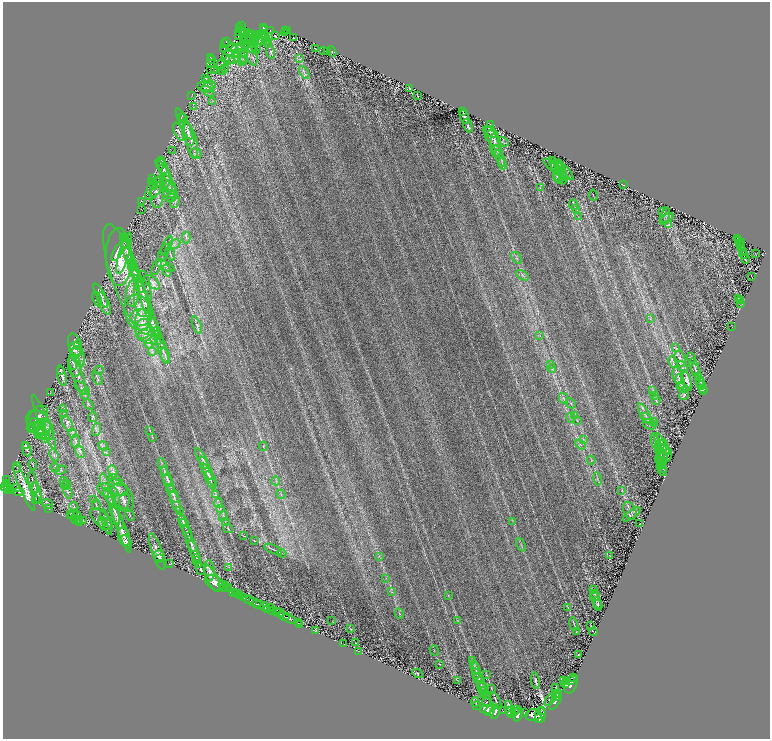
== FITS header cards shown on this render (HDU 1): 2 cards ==
NAXIS1  =                 1535
NAXIS2  =                 1473

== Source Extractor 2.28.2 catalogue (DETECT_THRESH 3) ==
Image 1535 x 1473 px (HDU 1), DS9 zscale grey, zoomed out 1/2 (1 PNG px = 2 x 2 image px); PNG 772 x 741 px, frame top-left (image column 2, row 1473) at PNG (3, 2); each listed source drawn as its Kron ellipse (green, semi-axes under 4 px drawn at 4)
Background 0.434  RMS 0.015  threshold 0.0453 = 3 sigma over >= 5 px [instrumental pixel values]
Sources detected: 510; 44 cannot appear on this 1/2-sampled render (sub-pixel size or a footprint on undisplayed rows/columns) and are neither listed nor drawn; the other 466 listed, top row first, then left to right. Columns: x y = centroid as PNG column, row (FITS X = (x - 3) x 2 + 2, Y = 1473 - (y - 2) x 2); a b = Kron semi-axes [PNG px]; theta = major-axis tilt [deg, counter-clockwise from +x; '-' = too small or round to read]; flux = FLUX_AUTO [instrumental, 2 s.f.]
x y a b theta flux
242 26 3 3 - 140
240 27 2 1 - 10
264 28 4 2 - 58
264 29 2 1 - 7.4
286 30 2 2 - 46
243 31 2 1 - 1.6
270 31 2 1 - 0.8
288 31 3 2 - 29
239 33 3 1 - 0.32
284 33 3 2 - 8.5
248 34 4 2 - 0.15
252 34 4 4 - 4.3
264 35 3 2 - 1.2
239 36 2 1 - 0.26
256 36 6 4 23 5.6
275 36 4 1 - 1.6
266 37 3 2 - 1.5
294 38 3 1 - 0.61
249 39 3 2 - 1.4
262 39 7 5 29 7
246 40 5 2 - 1.9
266 40 4 3 - 2.9
227 41 4 2 - 98
252 41 11 4 -67 6
255 41 6 3 78 4.3
225 43 2 1 - 20
246 43 2 1 - 28
258 43 12 4 76 11
267 43 5 3 - 3.7
232 47 5 3 - 3.1
240 47 2 1 - 1.3
252 47 5 2 - 2.9
223 48 3 1 - 0.5
249 48 19 6 -71 19
315 48 2 1 - 0.92
239 49 8 3 1 7.6
324 51 2 1 - 1.2
271 52 6 4 -74 4.6
328 52 3 2 - 0.98
332 52 5 2 - 1.8
235 53 3 2 - 1.4
244 56 7 4 82 8.9
211 57 4 2 - 80
229 57 8 6 74 5.1
225 58 4 2 - 2.3
211 59 2 1 - 13
232 59 6 3 -3 6.1
239 59 8 3 -30 6.9
300 59 3 2 - 2.4
243 61 5 4 - 4.9
210 64 2 1 - 0.61
221 64 5 2 - 2.5
224 68 4 2 - 1.6
211 70 2 1 - 1.2
214 71 3 3 - 1.5
222 71 4 1 - 1.1
304 72 7 2 -60 5.3
206 78 2 1 - 1.1
208 80 3 1 - 1
207 86 9 5 5 7.9
207 88 6 5 - 7.4
409 89 4 1 - 1.6
208 91 7 4 -38 5.3
192 95 2 2 - 1
418 96 3 1 - 0.78
212 102 3 3 - 2.1
193 107 2 1 - 0.81
463 111 3 1 - 3.3
181 117 2 1 - 1.7
465 117 7 2 -69 10
183 118 4 2 - 5.7
184 124 17 4 -65 16
490 124 2 1 - 0.93
468 126 7 3 -69 5.3
179 132 9 4 -68 9.1
491 132 8 3 -30 4.6
188 134 12 5 -75 15
492 136 11 6 -62 12
191 140 18 5 -75 21
494 140 11 5 -60 14
503 142 6 4 -35 3.9
495 146 12 5 -85 12
173 151 3 2 - 1.1
498 151 6 3 -54 5.4
196 154 6 5 - 5.4
500 158 8 2 -70 7
552 160 4 2 - 2.7
161 161 4 3 - 6.2
502 164 6 2 -68 4
554 164 7 3 -73 5.4
558 164 3 1 - 2.1
162 166 8 5 -71 11
560 167 6 3 -61 4.3
556 169 15 3 -38 9.5
164 171 13 4 -55 7.4
561 171 12 3 -61 6.5
566 172 11 3 -49 4.8
557 174 7 4 88 7.2
559 177 6 3 -80 4.8
563 177 7 3 -87 3.7
152 179 3 2 - 2.3
167 179 13 5 -72 13
152 182 4 3 - 5
168 183 10 5 -47 11
153 185 5 4 - 4.5
623 185 4 1 - 1.1
154 188 13 6 58 14
170 188 7 5 -63 10
540 188 3 2 - 1.6
155 191 7 3 36 5.5
170 191 7 6 - 11
157 195 13 6 86 15
593 195 5 1 - 1
172 196 7 4 45 7
141 201 4 2 - 1.3
175 202 6 3 66 5.5
574 205 5 3 - 3.4
141 209 2 1 - 0.61
575 209 4 2 - 2
662 212 4 3 - 2.9
665 215 8 4 76 6
578 217 3 2 - 1.5
667 219 8 3 36 5.8
669 224 4 3 - 3.5
123 237 3 1 - 0.71
186 237 6 3 -89 5.5
737 238 2 1 - 1.1
738 241 2 1 - 1.4
125 242 6 3 83 4.8
742 242 2 1 - 2.3
174 244 6 3 29 6.1
740 244 3 2 - 1.9
167 246 10 2 67 7.3
741 246 4 2 - 1.5
741 248 3 2 - 1.9
742 251 3 1 - 1.5
117 252 9 4 64 19
128 252 17 4 -74 23
124 253 21 5 74 18
163 253 9 2 65 4.5
755 253 2 1 - 0.91
170 254 7 2 -66 2.9
744 255 4 1 - 1.8
129 256 9 3 -59 7.9
119 257 29 13 -89 120
516 258 6 2 -52 3.7
745 259 4 1 - 2.2
131 263 8 3 -79 6.9
165 266 10 2 -26 4.6
157 267 9 2 63 4
134 269 11 3 -74 8.9
167 270 6 2 -72 2.9
136 275 6 2 -68 4.8
523 275 7 2 -33 4
751 276 3 1 - 0.84
126 278 56 14 -71 140
138 281 6 2 -69 6.3
152 282 9 5 -42 8.2
140 287 6 2 -69 3.2
133 293 13 6 85 22
143 294 23 8 -90 24
101 296 13 4 -63 12
738 298 3 2 - 2
97 299 8 3 -69 3.7
741 300 3 2 - 1.8
145 301 37 4 -70 25
104 303 12 5 -65 12
740 303 3 2 - 1.6
138 312 18 13 -74 61
141 318 10 8 -7 24
650 319 3 2 - 1.9
143 324 15 8 88 35
197 325 9 3 -70 4.9
732 326 2 1 - 0.72
154 327 11 3 -63 7.3
144 330 11 8 -84 28
156 332 5 3 - 3
158 335 4 2 - 2.5
540 335 3 2 - 1.9
149 339 13 4 -17 16
159 340 9 3 -68 6.9
149 344 4 3 - 5.4
75 345 12 6 -70 16
78 345 5 3 - 3.9
676 348 4 2 - 2.4
75 349 7 6 - 10
163 349 14 3 -74 11
152 352 4 3 - 5.6
165 356 8 3 -74 6.3
78 357 11 6 -71 15
680 358 8 5 -79 8
691 358 5 2 - 2.6
73 362 8 4 -83 6.7
673 362 6 2 -68 4.3
551 364 3 3 - 1.7
75 366 11 6 -83 14
682 366 6 3 -46 5.1
694 367 9 2 -72 4.1
552 369 4 2 - 3.2
60 370 4 2 - 2.7
99 370 5 2 - 2.6
696 372 9 2 -68 3.1
77 375 21 5 -71 20
677 375 8 4 -81 8.5
62 376 10 3 -78 9.5
698 377 3 1 - 1.9
97 378 7 2 -66 3.8
687 381 10 3 -74 7.5
680 382 7 2 -74 4.2
700 382 5 2 - 4.7
701 386 4 2 - 4.6
82 388 9 4 -40 7.4
683 388 7 4 -19 4.5
703 389 3 2 - 3.3
653 390 3 2 - 2
703 390 2 1 - 1.9
50 393 3 1 - 0.78
85 395 5 4 - 3.9
655 395 4 2 - 2.3
684 395 5 2 - 3.8
564 398 6 2 -63 2.5
656 400 4 4 - 3.8
571 403 6 2 -46 2.7
88 404 6 2 -45 1.8
63 409 4 2 - 1.3
64 413 3 3 - 1.9
645 414 11 3 -59 8.1
574 416 3 3 - 3.1
93 417 5 4 - 3.9
38 418 14 8 57 15
571 418 5 2 - 3.1
647 419 8 4 -37 6
577 421 3 2 - 1
654 422 4 3 - 2.4
38 423 14 10 -50 23
44 423 29 4 -68 22
67 423 8 4 -63 9.6
43 424 4 3 - 2.4
649 424 7 4 -26 4.7
34 427 7 4 8 2.6
38 427 11 4 -47 10
31 428 2 1 - 0.66
40 430 9 4 66 7.7
45 430 11 8 -56 23
96 430 7 2 71 3.3
150 431 4 2 - 1.8
44 433 8 3 -48 7.6
73 433 4 3 - 3.8
41 434 6 3 -52 4.8
153 438 4 2 - 1.4
46 439 3 2 - 2
583 439 4 2 - 2.8
75 441 7 4 86 5.2
661 442 10 2 -60 5.1
656 443 10 3 -70 5.9
580 444 6 2 -38 3
664 445 5 3 - 4.4
26 446 4 2 - 2.6
103 446 5 3 - 4.3
263 446 4 2 - 2.5
663 447 8 5 -46 5.3
27 450 7 3 -74 5
664 450 7 3 -15 3.5
80 451 7 4 -66 7.4
106 452 4 2 - 2.7
660 452 5 2 - 3.4
665 453 9 6 -73 5.5
54 455 6 2 -68 3.3
661 455 7 3 84 5.4
202 459 12 4 -60 9.5
591 460 4 2 - 2.2
658 460 4 2 - 1.7
662 460 8 4 69 4.7
33 465 5 1 - 1.8
660 465 4 2 - 2.7
663 465 2 2 - 1.1
163 467 9 3 -69 6.2
17 468 5 3 - 3.6
55 468 5 3 - 3.9
206 468 13 3 -64 11
662 468 5 1 - 2.2
61 470 6 2 19 3.3
662 471 6 2 -56 1.6
113 472 7 3 -61 7.1
209 475 13 3 -58 7.6
166 477 11 3 -69 8.5
6 479 2 2 - 25
598 479 7 3 -79 4.7
116 480 8 3 -37 6.8
210 480 10 3 -67 8.8
64 481 4 2 - 2.5
276 481 4 2 - 2.6
105 482 9 4 -73 10
33 483 12 4 -78 7.4
169 483 9 3 -68 7.2
66 484 3 3 - 1.7
7 485 5 4 - 480
65 486 4 2 - 3.3
3 487 3 2 - 260
24 487 26 4 -67 75
35 487 5 3 - 5.3
8 488 2 2 - 71
17 488 4 2 - 1.5
118 488 11 6 -34 15
7 490 2 2 - 90
622 490 3 2 - 1.2
10 491 4 2 - 150
108 491 11 6 -21 16
19 492 5 1 - 1.7
68 492 7 4 -68 5.7
37 493 11 3 -76 5.8
173 494 10 3 -61 8.2
281 494 5 2 - 2.8
216 495 4 3 - 2.6
110 497 9 4 -59 14
122 497 15 10 -60 30
36 499 3 2 - 1.5
94 499 4 2 - 1.6
124 501 8 5 80 8.3
176 502 11 3 -70 9.3
219 503 5 2 - 2.2
48 504 6 4 -33 4.6
96 504 5 2 - 2.4
74 507 5 3 - 2.7
48 508 3 2 - 2
220 508 4 3 - 2
114 509 16 4 -73 20
179 510 3 2 - 1.9
630 511 9 6 -65 9.8
70 514 3 2 - 1.1
631 514 10 3 37 6
73 515 6 3 49 3.1
130 515 6 2 -59 3.3
223 516 5 3 - 3.5
78 517 7 4 -73 5.2
75 518 3 2 - 1.6
117 518 11 4 -67 14
101 519 13 7 -46 11
77 520 6 2 0 2.7
83 520 3 3 - 1.6
183 521 5 4 - 4.3
512 521 3 2 - 1.4
80 522 3 1 - 1.4
102 522 5 4 - 4.7
106 522 13 4 -73 10
225 522 4 2 - 1.9
640 524 2 1 - 0.7
103 525 6 3 -54 3.3
185 526 8 3 -65 6.4
108 527 7 4 -86 6.4
228 528 5 2 - 2.5
121 529 26 4 -70 28
188 534 8 3 -68 4.6
244 536 3 1 - 1
124 537 9 5 -72 11
254 541 2 1 - 0.96
126 542 7 4 -57 9
191 544 8 3 -64 7.7
521 545 7 2 -65 3.7
273 549 9 2 -25 4.3
194 551 12 2 -68 11
157 552 19 5 -71 14
282 553 4 1 - 1.4
159 556 6 5 - 6.5
379 556 4 2 - 2.4
610 556 3 2 - 1.1
196 558 2 1 - 1.9
160 559 3 2 - 2.9
197 561 2 2 - 1.2
169 564 2 1 - 0.57
199 564 2 2 - 2.1
229 568 4 3 - 2.6
200 569 6 2 -66 4.1
209 571 10 5 -87 9.9
386 578 3 2 - 2
212 579 14 5 -65 16
215 583 10 6 -36 16
223 585 5 3 - 3.3
228 587 2 1 - 0.59
225 588 5 2 - 2.8
593 589 3 2 - 1.6
392 592 3 2 - 2.1
233 593 2 2 - 5.6
237 593 2 2 - 17
235 594 3 2 - 35
594 594 4 2 - 2.1
448 595 3 2 - 1.2
239 596 2 1 - 96
596 596 4 3 - 2.8
243 598 3 2 - 180
249 600 5 2 - 740
596 600 10 4 -63 8.3
252 601 2 2 - 350
257 604 5 2 - 720
260 605 3 2 - 540
598 605 5 3 - 3.3
264 606 5 3 - 740
270 607 4 2 - 86
568 607 4 2 - 1.9
268 609 3 2 - 190
272 611 3 2 - 340
276 611 4 2 - 320
279 613 5 2 - 280
399 614 5 1 - 2.4
283 616 6 2 -21 790
289 619 6 2 -28 980
332 620 2 1 - 0.65
458 620 3 2 - 1.1
298 623 2 1 - 20
300 624 2 1 - 20
574 624 7 2 -74 3
591 626 3 2 - 1.5
350 629 3 2 - 0.9
316 630 2 1 - 1.1
577 632 3 2 - 1.9
593 632 4 1 - 1.3
356 643 2 2 - 1.1
343 644 2 1 - 0.58
434 650 5 2 - 1.9
359 651 3 2 - 1.2
578 654 2 1 - 1.1
472 661 4 2 - 2
439 664 2 2 - 0.87
475 667 7 4 -72 6.3
476 671 8 3 -83 6.6
418 673 5 2 - 2
477 675 7 3 -57 5.4
486 675 3 2 - 1.1
573 677 4 2 - 400
563 680 2 1 - 0.96
458 681 4 2 - 1.5
535 681 8 4 -83 6.3
570 681 3 2 - 580
480 682 10 4 -56 7.2
567 682 3 2 - 750
565 684 3 2 - 780
571 684 9 6 68 2300
556 687 2 1 - 0.96
482 688 5 4 - 5.7
492 689 2 1 - 1
484 692 4 3 - 2.7
485 694 4 3 - 2.5
557 694 2 2 - 120
483 695 3 2 - 1.3
555 697 3 2 - 490
551 699 8 3 52 1300
556 700 11 3 62 1900
496 701 9 2 -65 3.6
475 702 5 2 - 2.6
487 702 4 2 - 2.1
509 704 3 2 - 1.9
477 706 2 1 - 1.1
487 709 7 4 7 2000
490 710 6 3 57 2400
515 710 3 1 - 84
541 710 3 1 - 190
503 711 3 2 - 68
495 712 7 4 77 2500
510 712 4 3 - 890
514 712 3 2 - 88
525 713 2 1 - 77
512 714 4 3 - 1200
518 714 7 4 76 2200
534 715 8 6 7 2800
540 715 8 5 86 2300
539 719 2 2 - 390
At the frame edge (FLAGS 8, measured only in part): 1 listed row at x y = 3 487
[44 sub-pixel or undisplayed-footprint detections neither listed nor drawn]